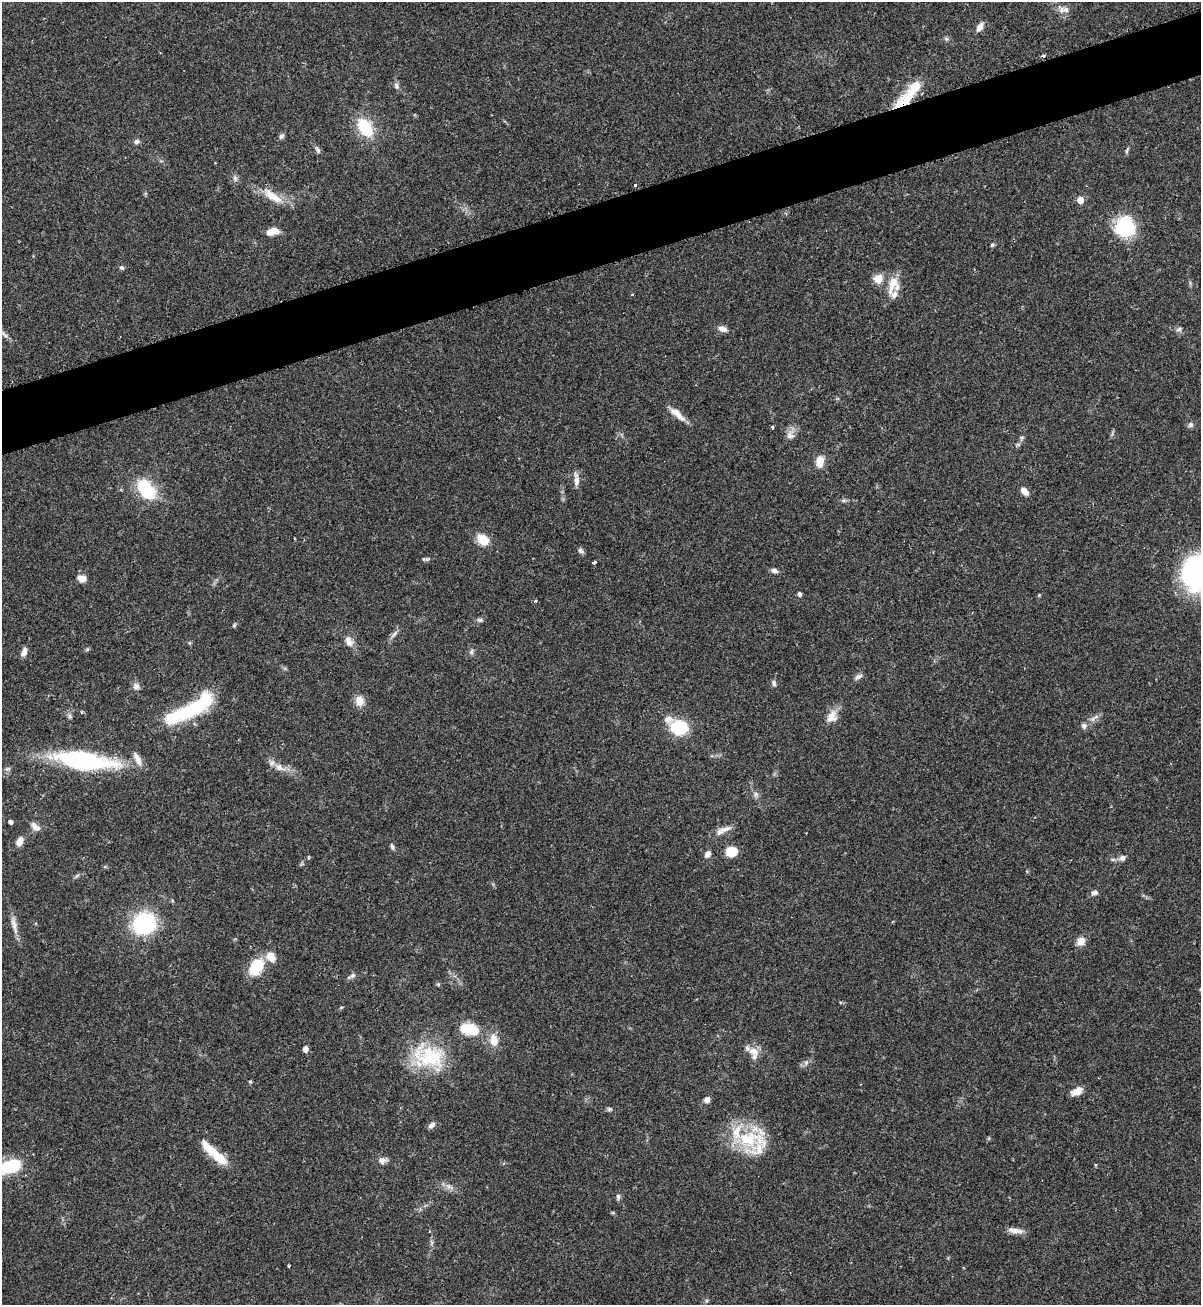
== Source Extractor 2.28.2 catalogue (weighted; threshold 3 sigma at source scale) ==
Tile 10 of 4 x 4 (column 2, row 3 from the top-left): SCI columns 1377-2575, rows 1324-2626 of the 5325 x 5272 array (HDU 1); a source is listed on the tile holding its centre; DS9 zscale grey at full resolution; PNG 1203 x 1307 px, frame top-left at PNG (2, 2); no overlay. Shown black and unused: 5% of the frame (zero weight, under 2 of 3 exposures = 2% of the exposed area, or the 3 px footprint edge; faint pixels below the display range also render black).
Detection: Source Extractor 2.28.2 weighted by HDU 2 'WHT'; one run over the whole footprint, this tile lists its part. Background 0.0391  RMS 0.0043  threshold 0.0196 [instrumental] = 3 sigma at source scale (4.5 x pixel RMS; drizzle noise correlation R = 1.50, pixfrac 1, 0.05/0.05 arcsec/px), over >= 5 px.
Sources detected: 113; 3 cosmic-ray / hot-pixel residue — not listed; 11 inside a brighter listed object's ellipse — not listed separately; the other 99 listed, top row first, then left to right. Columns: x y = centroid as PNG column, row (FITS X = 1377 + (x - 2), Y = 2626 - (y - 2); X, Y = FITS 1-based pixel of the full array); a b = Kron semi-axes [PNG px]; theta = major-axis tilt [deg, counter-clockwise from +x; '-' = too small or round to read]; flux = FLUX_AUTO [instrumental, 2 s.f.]
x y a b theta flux
1061 10 14 9 -63 2.9
980 27 9 5 59 3.3
946 39 7 4 -1 0.77
396 86 9 6 -70 1.3
914 88 33 14 44 11
365 127 15 9 -57 22
281 136 8 6 56 1.1
137 141 8 6 11 1.2
318 150 10 5 -56 1.1
1127 150 10 4 67 0.79
235 178 8 6 -70 1.1
273 196 30 10 -34 7.8
1080 200 5 4 - 6.2
1125 227 19 18 - 27
274 231 11 7 -19 3.6
992 245 6 5 - 0.67
122 267 7 5 -34 0.81
878 279 10 9 - 5.1
893 284 26 10 70 6.7
723 329 11 7 -20 2.5
1179 329 8 6 14 1.2
5 335 11 4 -41 1.3
678 414 24 7 -43 4.3
1190 425 8 7 - 1.1
772 427 4 3 - 0.56
791 436 12 5 7 1.5
1022 438 7 4 45 0.77
820 462 11 8 79 5.6
576 481 14 7 87 2.6
146 489 26 17 -54 19
1024 491 12 7 -44 2.5
843 500 6 5 - 0.74
482 540 13 10 -35 7.4
581 551 9 5 -39 1.1
594 562 4 3 - 2.8
774 571 8 6 -25 1.5
1197 572 35 29 66 78
81 578 10 8 -11 2.8
800 594 5 4 - 1.3
1039 595 4 4 - 0.47
536 601 4 3 - 0.51
480 620 8 6 -8 0.96
234 625 6 4 72 0.59
394 634 11 4 50 1.5
349 641 14 8 -59 3.1
472 651 9 6 61 1.1
24 652 10 6 74 2.3
858 677 11 6 31 1.4
774 683 8 6 -73 1.1
136 686 9 8 - 1.8
359 701 13 11 -76 3.9
81 712 3 3 - 0.7
187 712 56 13 23 36
70 716 7 5 -69 0.97
832 716 15 13 53 4.8
668 719 12 9 -6 2.8
1093 719 7 5 50 1.3
1084 726 8 6 -65 1.2
679 727 13 11 -7 22
137 759 18 7 -66 3.3
83 761 56 16 -8 67
279 767 13 9 -30 3.4
756 794 7 6 - 1.2
11 822 4 3 - 1.4
35 827 15 8 -41 2.5
725 829 23 6 17 3.1
19 841 9 6 64 3.9
392 847 9 5 -73 0.99
731 852 11 9 12 7.4
707 854 8 6 53 2.1
308 857 4 4 - 0.53
1122 858 8 7 - 1.7
1094 893 9 6 15 1.5
144 923 17 16 - 50
14 925 28 6 -75 3.5
1081 941 9 8 - 3.9
271 956 11 9 -48 5.5
256 966 18 12 59 15
353 975 10 6 31 1.3
438 984 5 5 - 0.54
469 1029 23 14 -15 11
493 1040 14 9 -79 5.4
305 1049 5 4 - 3.9
753 1051 16 10 -22 4.3
429 1056 46 29 -18 27
806 1063 7 5 47 1
1077 1091 13 8 28 3.8
707 1100 9 7 36 1.8
609 1109 6 5 - 0.77
432 1125 9 6 41 1.5
748 1139 33 30 75 24
218 1156 39 10 -44 9.9
382 1160 9 9 - 2.1
10 1166 22 12 20 23
448 1186 7 5 -45 1.4
618 1197 9 5 -90 0.94
1015 1230 19 7 -10 3.3
289 1266 3 3 - 0.84
707 1301 6 4 45 0.62
Isophote crosses this tile's border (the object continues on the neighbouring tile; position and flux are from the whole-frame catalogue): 2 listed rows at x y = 1197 572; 10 1166